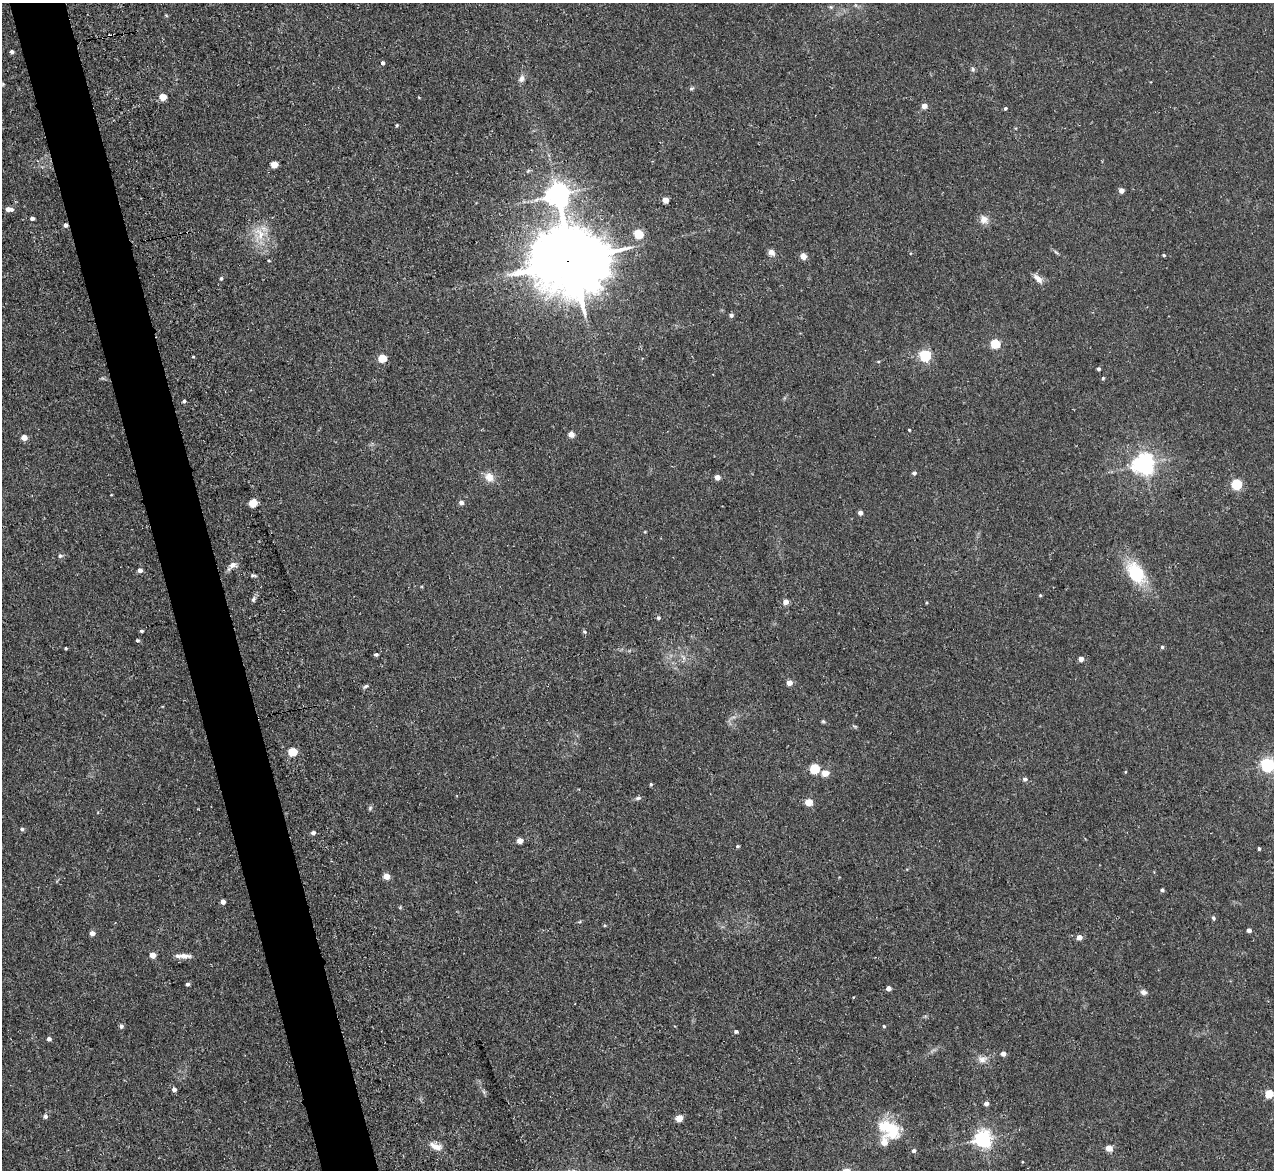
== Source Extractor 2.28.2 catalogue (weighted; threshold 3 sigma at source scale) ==
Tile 11 of 4 x 4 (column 3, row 3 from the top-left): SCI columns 2551-3822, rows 1303-2470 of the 5154 x 5095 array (HDU 1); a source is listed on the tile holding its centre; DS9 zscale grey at full resolution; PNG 1276 x 1172 px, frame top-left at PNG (2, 3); no overlay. Shown black and unused: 4% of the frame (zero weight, under 3 of 5 exposures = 3% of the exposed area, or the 3 px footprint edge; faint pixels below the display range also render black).
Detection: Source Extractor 2.28.2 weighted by HDU 2 'WHT'; one run over the whole footprint, this tile lists its part. Background 0.0273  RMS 0.005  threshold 0.0226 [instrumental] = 3 sigma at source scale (4.5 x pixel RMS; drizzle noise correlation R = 1.50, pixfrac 1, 0.05/0.05 arcsec/px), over >= 5 px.
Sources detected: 115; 1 inside a brighter object's white glare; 1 cosmic-ray / hot-pixel residue — not listed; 1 inside a brighter listed object's ellipse — not listed separately; the other 112 listed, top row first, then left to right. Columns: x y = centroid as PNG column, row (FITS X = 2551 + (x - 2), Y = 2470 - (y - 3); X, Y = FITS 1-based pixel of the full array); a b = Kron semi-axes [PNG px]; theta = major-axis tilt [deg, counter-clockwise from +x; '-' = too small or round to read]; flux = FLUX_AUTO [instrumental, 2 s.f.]
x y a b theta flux
831 7 6 4 -71 0.68
166 15 5 3 - 0.44
12 52 4 4 - 1.1
383 63 4 4 - 1.3
973 69 6 5 - 0.92
522 78 10 7 70 2.1
3 84 6 3 72 0.5
691 88 7 4 19 0.81
163 97 5 4 - 10
924 106 4 4 - 4.7
1005 108 4 3 - 0.77
397 125 4 4 - 0.59
274 164 5 4 - 10
528 171 7 4 20 0.74
1121 190 4 4 - 3.7
558 195 8 7 - 460
665 200 4 4 - 6.5
9 209 7 4 -3 3.8
32 218 4 4 - 2.1
984 219 11 10 - 3.6
65 225 4 4 - 2.4
260 233 21 13 -58 9.9
638 234 5 5 - 23
771 252 10 7 -41 2.2
1056 252 8 3 -44 0.81
1164 255 4 3 - 0.57
803 256 4 4 - 7
572 260 23 20 -2 4000
221 278 5 4 - 0.79
1038 278 16 7 -45 3
731 315 4 4 - 1.5
995 343 5 5 - 28
925 355 5 5 - 58
193 357 4 3 - 0.42
382 358 5 5 - 18
878 362 4 3 - 0.46
1098 369 4 4 - 1
1103 378 5 4 - 0.54
184 401 4 3 - 0.94
909 430 3 2 - 0.5
571 434 4 4 - 5.8
24 437 4 4 - 6.9
1144 464 7 7 - 320
914 473 5 4 - 1.3
489 477 11 10 - 4.9
717 477 4 4 - 4.7
1237 484 5 5 - 41
461 502 4 4 - 2.4
253 503 5 5 - 13
860 513 4 4 - 2.7
60 556 5 5 - 1.3
233 565 10 7 12 2.5
140 570 4 4 - 2.5
1136 573 22 14 -58 26
253 575 7 4 -5 0.93
1040 595 4 4 - 0.58
253 599 7 5 87 1.1
786 602 4 4 - 4.7
658 618 4 4 - 1.1
141 631 4 3 - 0.83
584 632 5 4 - 0.72
137 640 4 3 - 0.92
1162 647 4 4 - 0.88
66 648 3 3 - 0.56
376 654 5 4 - 1
1081 659 4 4 - 3.6
789 682 4 4 - 4.9
366 686 7 4 31 1
823 721 5 5 - 0.63
855 726 6 3 -19 0.65
293 752 5 5 - 20
1268 765 6 5 - 110
814 769 5 5 - 30
825 773 5 4 - 8.2
1025 779 6 5 - 1.3
651 784 4 3 - 0.67
638 798 7 4 15 1.2
808 802 5 4 - 11
370 808 7 4 47 0.78
22 829 5 4 - 0.87
313 832 5 4 - 1.3
520 841 4 4 - 5.1
737 846 5 4 - 0.62
1259 848 3 3 - 0.87
386 876 4 4 - 6.4
1162 890 4 3 - 0.97
223 902 4 4 - 2.9
1213 918 5 4 - 1.1
1249 930 4 4 - 2
92 933 4 4 - 3.1
1079 937 5 5 - 3.8
152 955 4 4 - 6.9
184 956 17 6 -4 3.4
187 984 4 4 - 1.3
888 988 4 4 - 2.8
1143 992 8 7 - 1.8
121 1026 5 4 - 1.3
884 1026 4 4 - 0.52
736 1031 5 4 - 1
49 1039 4 4 - 1.5
1003 1054 4 4 - 2.7
982 1059 12 8 8 3.2
174 1089 5 4 - 1.8
1269 1094 5 5 - 19
986 1103 4 4 - 2.4
45 1116 5 5 - 1.4
679 1118 5 4 - 8.7
891 1128 29 16 -46 18
983 1139 6 6 - 190
436 1146 18 8 -22 4.4
1109 1148 5 4 - 8.2
914 1151 5 4 - 1.3
Overlapping masked pixels (flux is a lower limit): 2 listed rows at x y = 65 225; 572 260
Isophote crosses this tile's border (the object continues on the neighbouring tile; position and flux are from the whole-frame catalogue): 1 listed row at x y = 1268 765